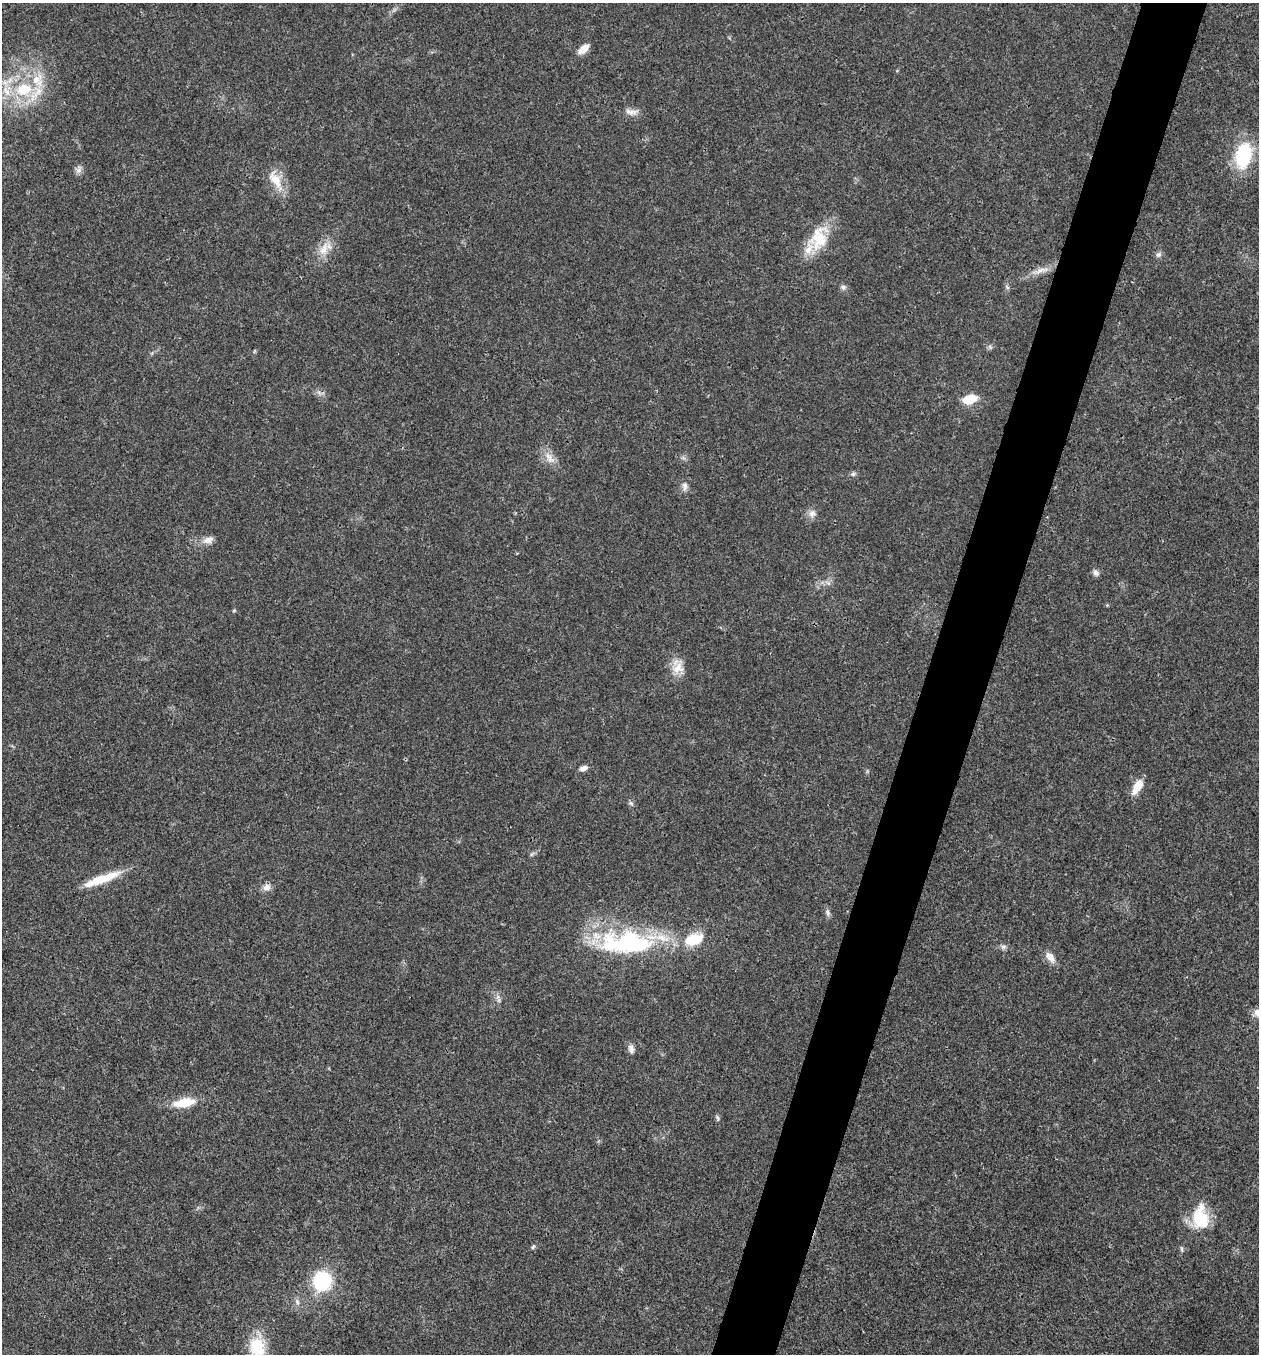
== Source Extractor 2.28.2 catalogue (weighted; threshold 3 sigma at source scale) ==
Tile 10 of 4 x 4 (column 2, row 3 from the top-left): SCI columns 1524-2780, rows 1355-2706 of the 5430 x 5417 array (HDU 1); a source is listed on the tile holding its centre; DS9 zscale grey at full resolution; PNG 1261 x 1356 px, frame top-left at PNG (2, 3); no overlay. Shown black and unused: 5% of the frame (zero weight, under 3 of 4 exposures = <1% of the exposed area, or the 3 px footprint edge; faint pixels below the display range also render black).
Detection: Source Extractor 2.28.2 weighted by HDU 2 'WHT'; one run over the whole footprint, this tile lists its part. Background 0.0221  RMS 0.0041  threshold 0.0182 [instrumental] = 3 sigma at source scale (4.5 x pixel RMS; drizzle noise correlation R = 1.50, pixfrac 1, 0.05/0.05 arcsec/px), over >= 5 px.
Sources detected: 52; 8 inside a brighter listed object's ellipse — not listed separately; the other 44 listed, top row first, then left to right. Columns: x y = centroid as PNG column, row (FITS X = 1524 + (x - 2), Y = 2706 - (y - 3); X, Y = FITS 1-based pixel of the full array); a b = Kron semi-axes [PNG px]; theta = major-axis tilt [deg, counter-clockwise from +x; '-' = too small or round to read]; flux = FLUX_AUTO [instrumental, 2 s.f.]
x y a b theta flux
584 49 15 8 42 4
24 89 20 16 8 16
631 112 20 8 -7 2.8
1244 155 30 17 75 26
79 170 12 7 73 1.7
276 180 33 13 -61 8.1
819 239 35 21 66 15
324 249 23 12 60 6.5
1158 254 9 7 42 1.2
1042 270 22 7 14 4
843 287 8 7 - 1.3
1007 287 7 4 -45 0.72
990 347 6 5 - 0.78
970 399 13 7 13 11
549 458 20 11 -52 4.6
853 474 6 6 - 0.91
685 486 14 7 -89 2
812 513 11 10 - 2.5
208 540 15 9 20 3.1
1096 573 9 7 -63 1.5
828 583 7 4 -18 0.96
1107 605 4 4 - 0.41
234 611 6 4 1 0.45
678 668 20 16 75 5.9
583 768 10 6 13 1.9
1137 787 20 9 58 5.6
631 803 8 5 -22 0.87
532 854 8 4 53 0.73
102 879 43 9 20 12
267 887 11 9 16 2.5
827 912 11 6 -77 1.3
626 942 77 31 -1 60
1003 947 8 7 - 1.2
1050 957 16 9 -48 3.5
499 1000 9 5 -76 1.1
631 1049 11 7 -75 2
184 1103 27 11 9 9.9
717 1118 9 5 -70 0.77
1200 1218 24 18 -81 17
533 1247 7 5 62 0.74
1182 1249 8 4 -90 0.71
322 1281 18 17 - 28
297 1302 11 5 -66 1.4
257 1347 33 19 -84 15
Isophote crosses this tile's border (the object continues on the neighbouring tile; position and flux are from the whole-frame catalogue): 1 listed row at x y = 257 1347